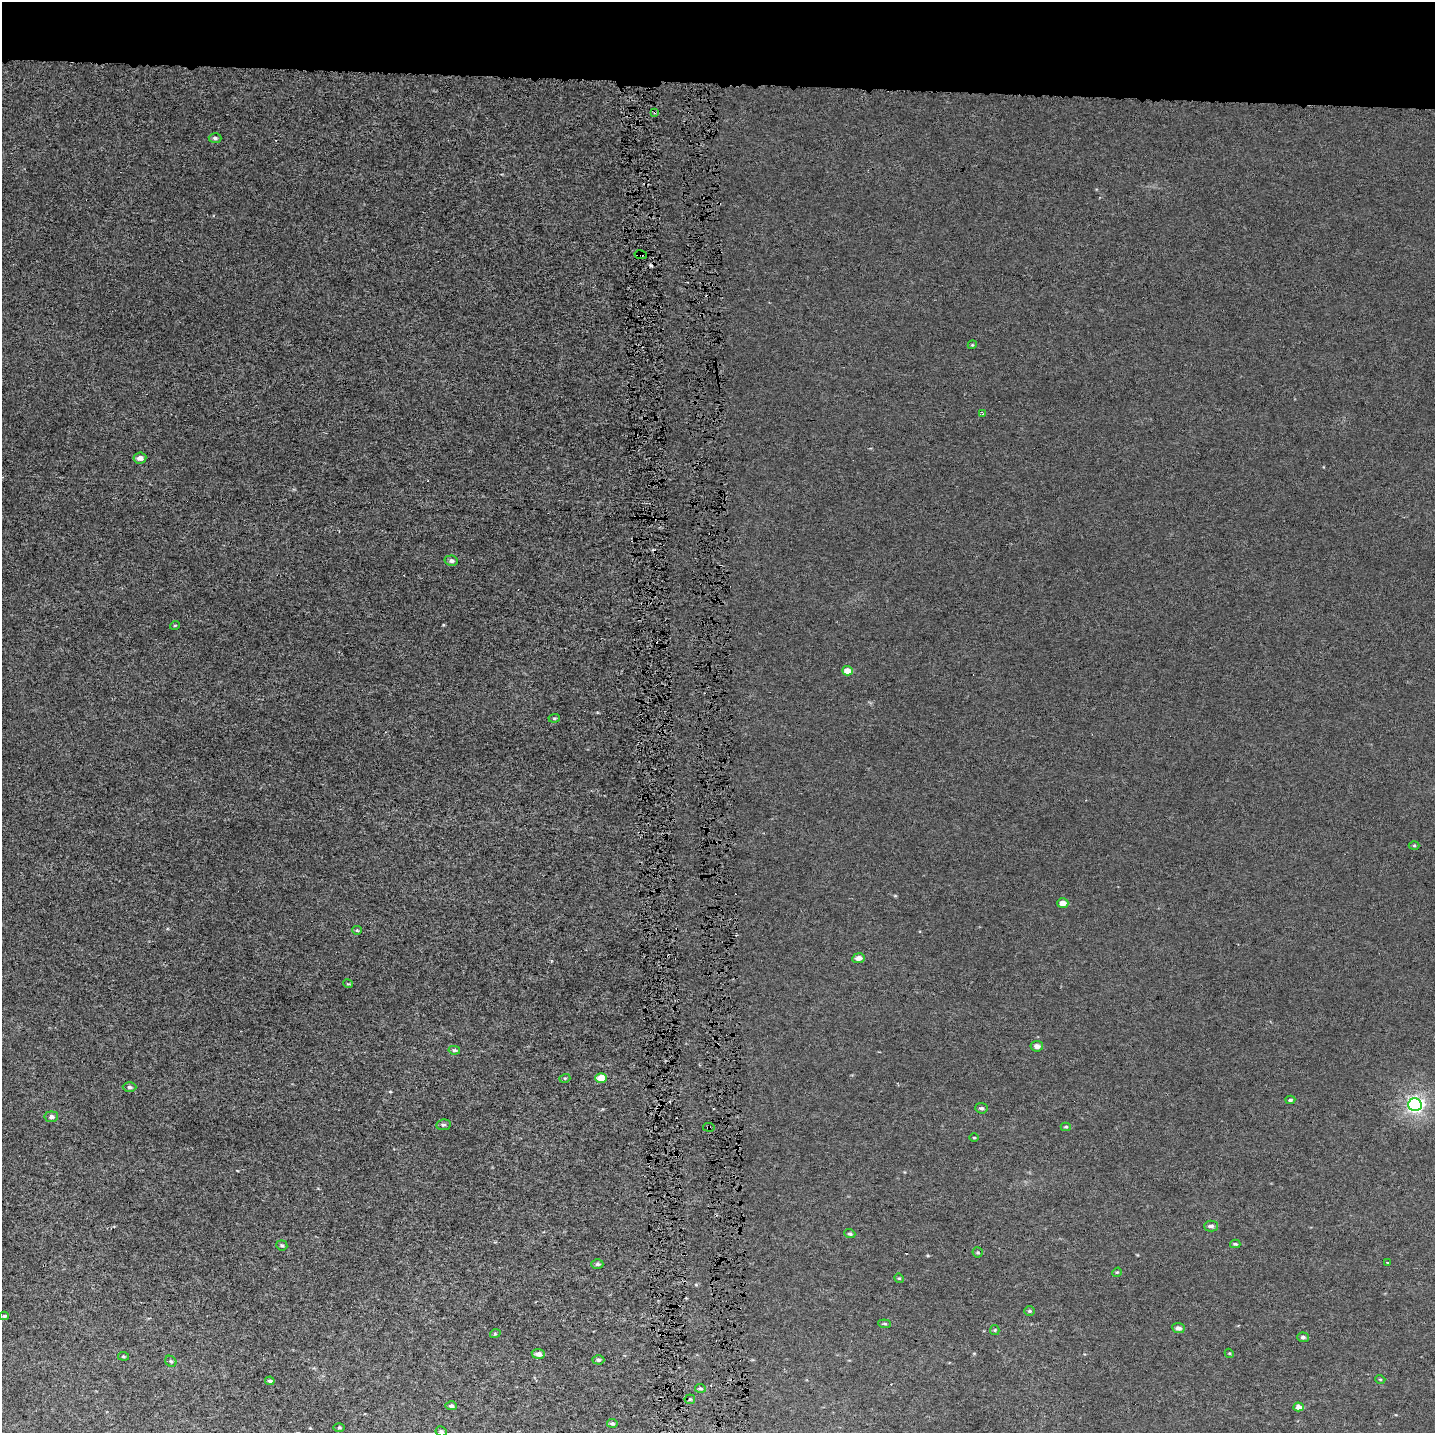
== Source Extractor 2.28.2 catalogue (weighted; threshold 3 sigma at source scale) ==
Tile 2 of 3 x 3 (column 2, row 1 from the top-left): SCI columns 1614-3046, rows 2862-4292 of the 4661 x 4302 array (HDU 1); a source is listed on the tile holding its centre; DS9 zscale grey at full resolution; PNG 1437 x 1435 px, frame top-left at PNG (2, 2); each listed source drawn as its Kron ellipse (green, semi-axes under 4 px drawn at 4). Shown black and unused: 6% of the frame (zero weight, under 4 of 8 exposures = <1% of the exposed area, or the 3 px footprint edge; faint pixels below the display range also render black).
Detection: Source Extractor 2.28.2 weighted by HDU 2 'WHT'; one run over the whole footprint, this tile lists its part. Background 4.09e-04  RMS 0.0014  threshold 0.00569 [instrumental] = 3 sigma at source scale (4.09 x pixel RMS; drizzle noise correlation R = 1.36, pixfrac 0.8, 0.0396/0.0396 arcsec/px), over >= 5 px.
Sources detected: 66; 8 cosmic-ray / hot-pixel residue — neither listed nor drawn; the other 58 listed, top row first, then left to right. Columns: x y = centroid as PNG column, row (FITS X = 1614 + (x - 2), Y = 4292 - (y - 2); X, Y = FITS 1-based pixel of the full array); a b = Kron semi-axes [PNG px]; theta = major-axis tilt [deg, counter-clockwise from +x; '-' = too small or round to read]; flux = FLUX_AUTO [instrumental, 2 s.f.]
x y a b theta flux
655 112 3 3 - 0.45
215 138 6 5 - 0.26
641 255 6 3 -10 0.3
972 345 4 3 - 0.11
982 414 4 3 - 0.2
140 458 6 5 - 0.58
451 561 6 5 - 0.32
175 625 5 3 - 0.099
847 671 5 5 - 1.2
554 718 6 4 6 0.18
1414 845 5 3 - 0.14
1063 903 5 5 - 0.9
357 930 5 4 - 0.15
858 958 6 5 - 0.66
348 984 5 3 - 0.11
1037 1046 6 5 - 0.64
454 1050 6 4 -11 0.21
565 1078 5 3 - 0.13
601 1078 5 5 - 1.8
130 1087 7 4 -2 0.29
1290 1100 5 4 - 0.22
1415 1105 6 6 - 33
981 1108 6 5 - 0.28
51 1117 7 5 7 0.41
443 1125 7 5 11 0.25
709 1127 6 3 -9 0.17
1066 1127 5 4 - 0.17
974 1138 5 3 - 0.12
1211 1226 7 5 0 0.4
850 1234 5 4 - 0.22
1235 1244 5 3 - 0.18
282 1245 5 5 - 0.22
978 1252 5 5 - 0.17
1387 1263 3 3 - 0.24
597 1264 6 4 0 0.22
1117 1272 5 4 - 0.13
899 1278 5 4 - 0.13
1029 1311 5 4 - 0.19
4 1316 5 4 - 0.18
885 1324 6 4 -6 0.18
1178 1328 6 5 - 0.5
995 1330 5 4 - 0.16
495 1334 5 3 - 0.14
1303 1337 6 4 -4 0.3
1229 1353 5 3 - 0.13
538 1354 6 5 - 0.59
123 1356 5 3 - 0.15
598 1360 6 4 -2 0.25
171 1361 6 5 - 0.23
1380 1379 5 3 - 0.11
270 1381 5 3 - 0.22
700 1388 5 4 - 0.19
690 1399 5 5 - 0.18
451 1406 5 4 - 0.28
1299 1407 5 4 - 0.66
612 1423 5 4 - 0.23
339 1427 5 3 - 0.13
441 1431 6 5 - 0.24
Overlapping masked pixels (flux is a lower limit): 3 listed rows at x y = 655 112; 641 255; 709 1127
Isophote crosses this tile's border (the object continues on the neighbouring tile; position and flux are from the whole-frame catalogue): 1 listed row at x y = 441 1431